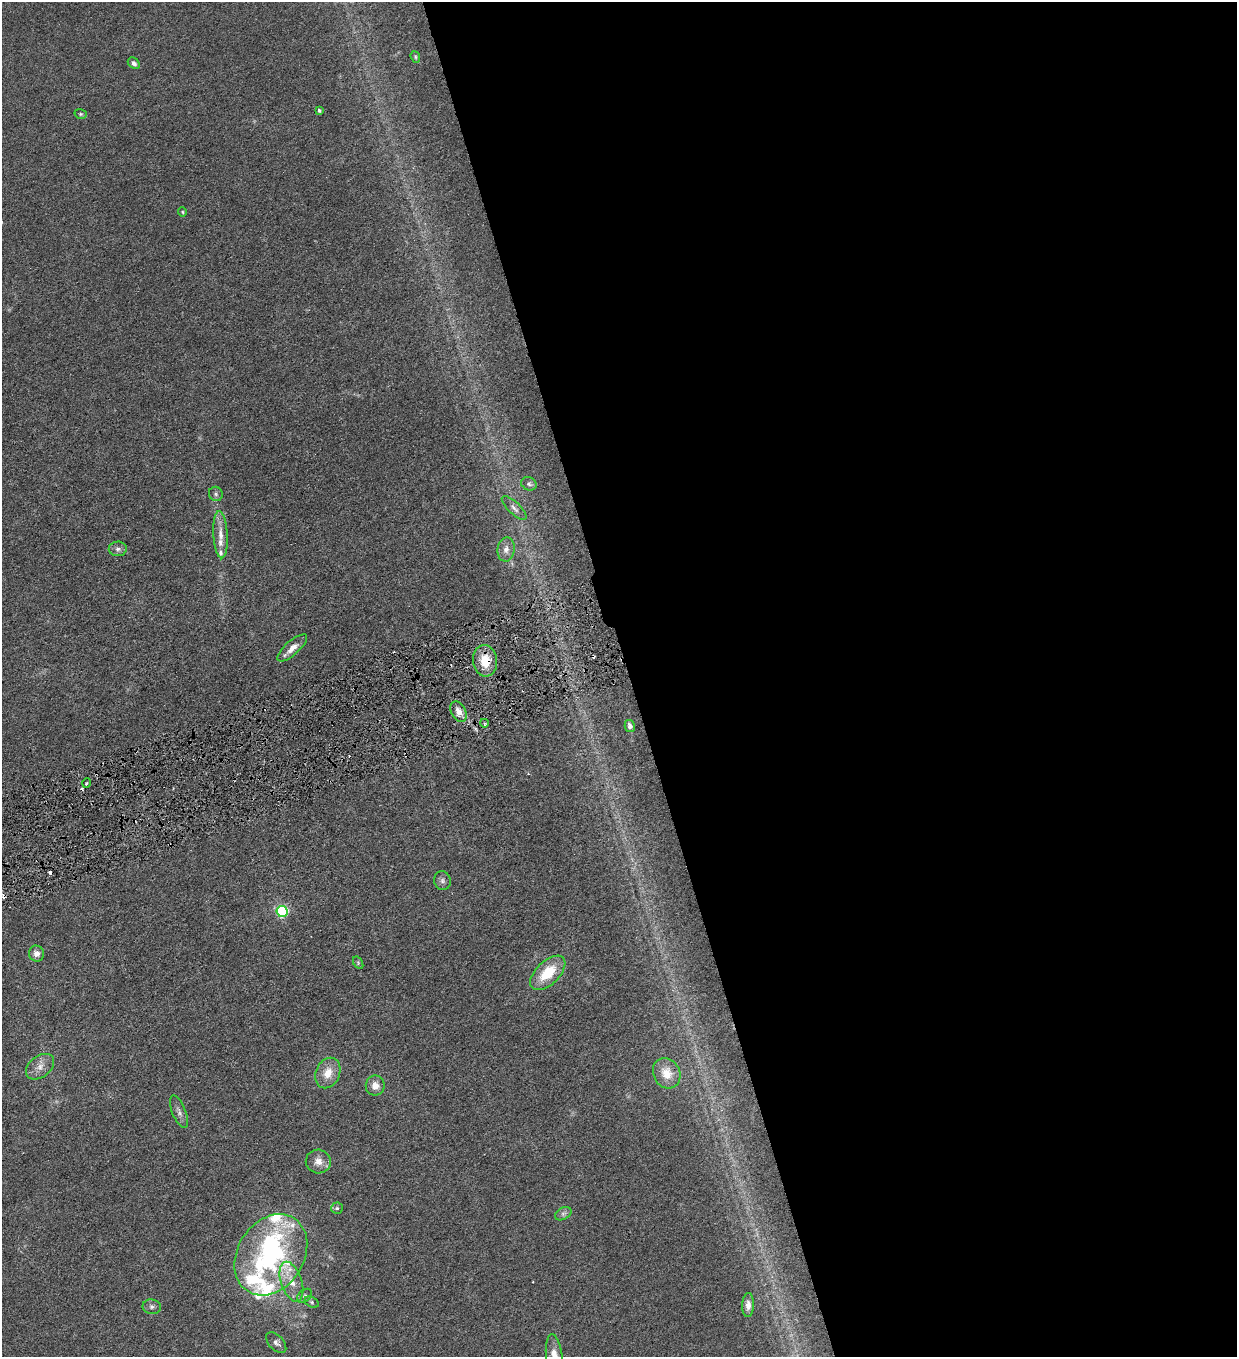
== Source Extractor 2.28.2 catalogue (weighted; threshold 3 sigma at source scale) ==
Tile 8 of 4 x 4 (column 4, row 2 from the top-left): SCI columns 3985-5219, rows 2711-4065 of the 5372 x 5421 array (HDU 1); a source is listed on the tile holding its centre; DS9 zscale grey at full resolution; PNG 1239 x 1359 px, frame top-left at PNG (2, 2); each listed source drawn as its Kron ellipse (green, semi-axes under 4 px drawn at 4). Shown black and unused: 49% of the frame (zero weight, under 3 of 6 exposures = <1% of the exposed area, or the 3 px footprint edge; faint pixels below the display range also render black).
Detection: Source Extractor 2.28.2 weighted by HDU 2 'WHT'; one run over the whole footprint, this tile lists its part. Background 0.0136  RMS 0.0032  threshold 0.0131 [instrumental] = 3 sigma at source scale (4.09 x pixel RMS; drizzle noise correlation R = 1.36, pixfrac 0.8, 0.05/0.05 arcsec/px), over >= 5 px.
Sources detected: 54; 1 inside a brighter object's white glare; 9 cosmic-ray / hot-pixel residue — neither listed nor drawn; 6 inside a brighter listed object's ellipse — not listed separately; the other 38 listed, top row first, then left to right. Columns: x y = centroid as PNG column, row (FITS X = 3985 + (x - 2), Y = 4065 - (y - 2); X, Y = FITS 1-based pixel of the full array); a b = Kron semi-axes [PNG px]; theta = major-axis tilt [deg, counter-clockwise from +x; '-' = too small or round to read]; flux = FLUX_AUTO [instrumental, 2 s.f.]
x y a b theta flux
415 57 6 4 -70 0.44
134 63 7 5 -44 0.88
319 110 4 3 - 0.5
81 114 6 5 - 0.46
182 212 5 4 - 0.32
529 484 8 6 -27 0.78
216 494 7 6 - 0.67
514 508 16 6 -43 1.5
220 535 23 7 -87 3
118 549 9 7 1 1.1
506 549 12 8 82 1.9
292 648 19 7 41 2.6
485 661 16 12 -84 6
458 712 11 7 -61 2.2
484 723 4 3 - 0.43
630 726 6 5 - 1.2
87 783 5 3 - 0.34
442 880 9 8 - 1
282 911 5 5 - 40
36 953 8 7 - 1.6
358 963 7 4 -59 0.47
548 973 22 11 44 9.5
40 1067 16 10 38 2.5
328 1073 16 12 66 4.3
667 1073 16 13 -62 4.2
375 1086 10 9 - 2.4
179 1112 17 6 -68 1.4
318 1161 12 12 - 2.6
337 1208 6 6 - 0.54
563 1214 9 6 29 0.82
271 1255 43 33 57 42
291 1282 21 10 -71 4.3
305 1296 8 6 41 0.72
312 1302 7 5 -28 0.53
748 1305 12 6 88 1.4
152 1307 9 7 -10 0.95
276 1343 12 7 -46 1.1
554 1356 22 8 -83 4.1
Overlapping masked pixels (flux is a lower limit): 1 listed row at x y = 485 661
Isophote crosses this tile's border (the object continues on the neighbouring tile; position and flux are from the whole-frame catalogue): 1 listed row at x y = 554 1356